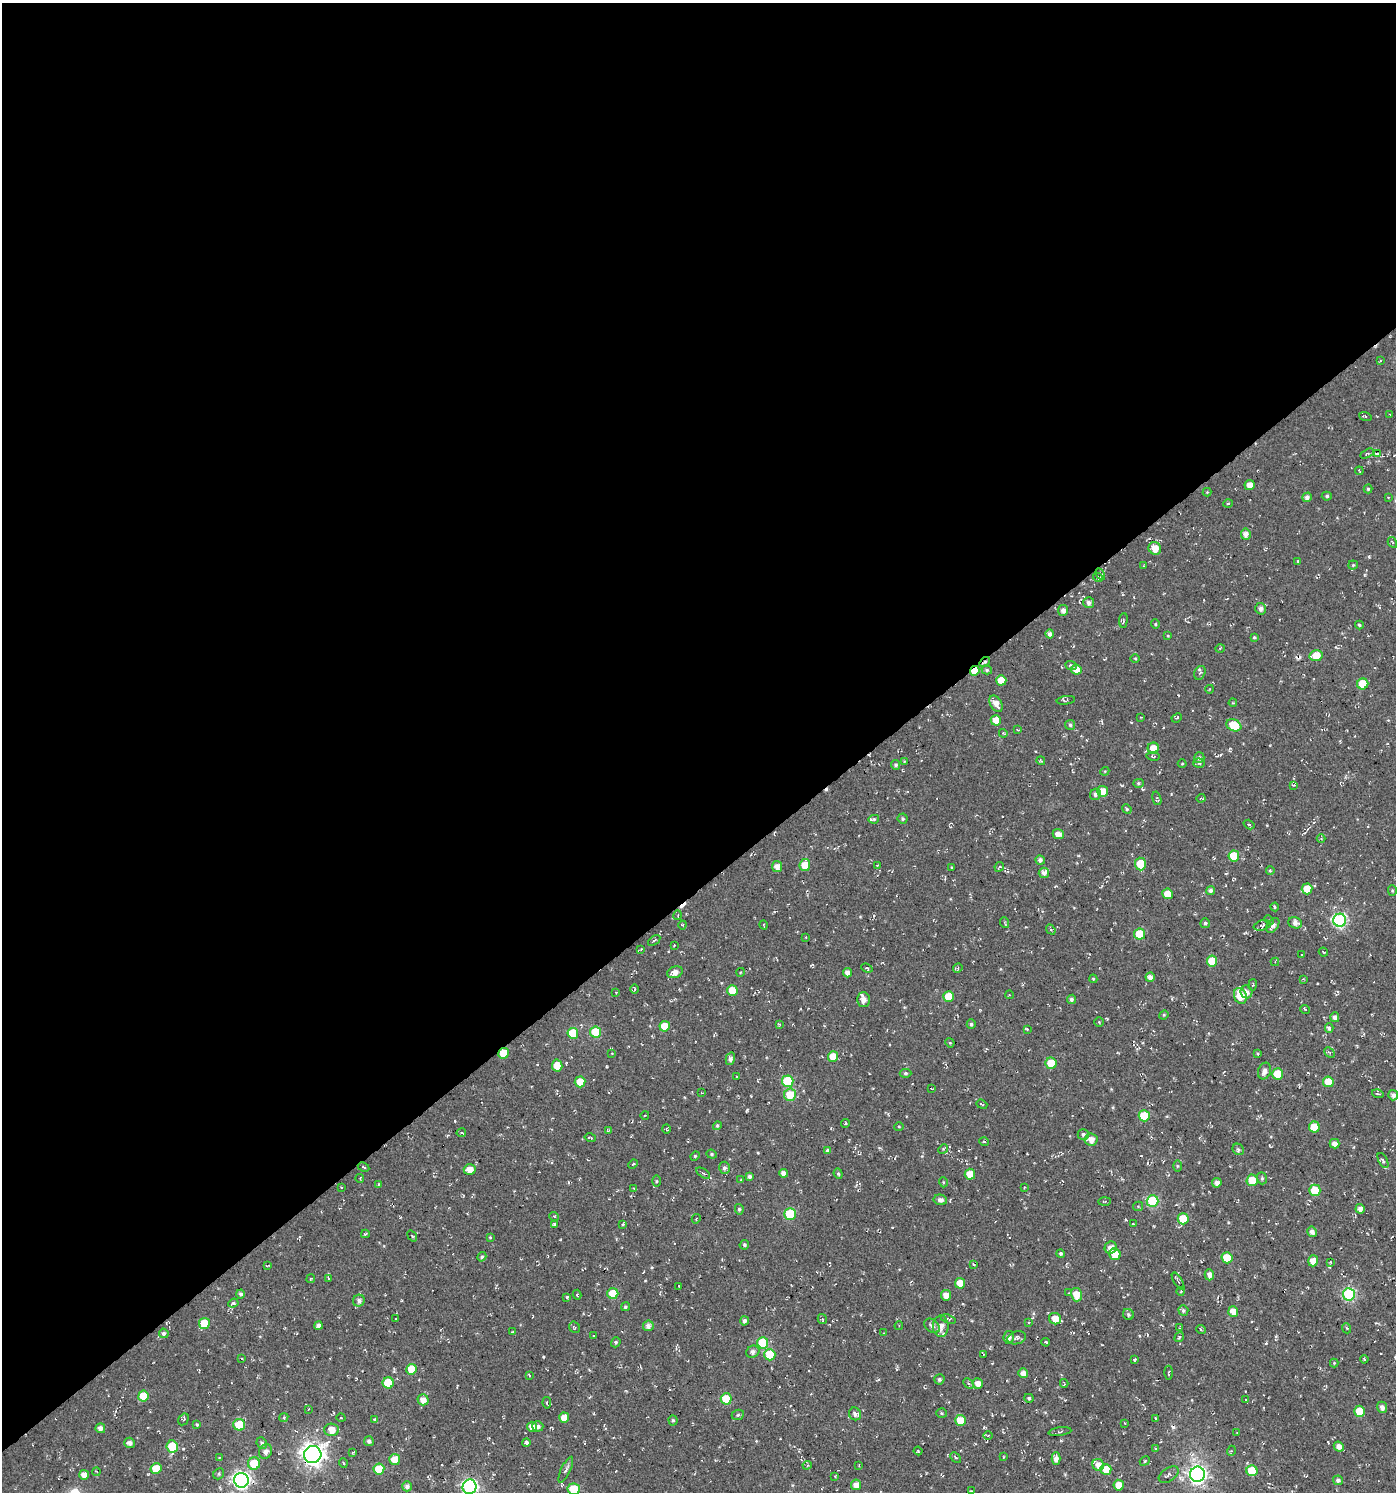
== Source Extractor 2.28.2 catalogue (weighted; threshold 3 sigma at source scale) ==
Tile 2 of 4 x 4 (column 2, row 1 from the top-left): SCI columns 1586-2979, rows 4470-5959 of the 5896 x 5960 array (HDU 1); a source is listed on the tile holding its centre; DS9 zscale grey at full resolution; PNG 1398 x 1494 px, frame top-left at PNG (2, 3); each listed source drawn as its Kron ellipse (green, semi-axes under 4 px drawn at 4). Shown black and unused: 60% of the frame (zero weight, under 2 of 3 exposures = <1% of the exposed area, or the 3 px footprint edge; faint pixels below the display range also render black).
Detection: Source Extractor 2.28.2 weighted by HDU 2 'WHT'; one run over the whole footprint, this tile lists its part. Background -0.0148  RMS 0.0082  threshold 0.0367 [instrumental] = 3 sigma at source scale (4.5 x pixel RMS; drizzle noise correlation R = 1.50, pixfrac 1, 0.0396/0.0396 arcsec/px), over >= 5 px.
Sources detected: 375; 10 cosmic-ray / hot-pixel residue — neither listed nor drawn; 2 inside a brighter listed object's ellipse — not listed separately; the other 363 listed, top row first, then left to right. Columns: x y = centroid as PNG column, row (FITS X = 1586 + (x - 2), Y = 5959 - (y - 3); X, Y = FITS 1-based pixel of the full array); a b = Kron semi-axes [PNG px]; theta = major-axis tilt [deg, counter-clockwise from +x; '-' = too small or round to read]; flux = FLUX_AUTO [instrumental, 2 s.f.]
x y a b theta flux
1380 361 4 2 - 0.63
1390 415 3 2 - 0.53
1365 416 6 3 -19 1.1
1367 454 7 3 29 0.99
1377 454 4 3 - 0.94
1359 471 4 2 - 0.59
1250 485 5 5 - 6.1
1368 489 4 4 - 1.1
1207 492 4 4 - 0.69
1327 496 5 4 - 1.3
1307 497 5 4 - 3
1388 497 2 2 - 0.56
1228 503 4 3 - 0.73
1246 534 5 5 - 4
1392 542 5 2 - 0.87
1155 548 6 6 - 9.7
1298 561 3 3 - 1
1353 565 4 4 - 0.98
1143 566 3 3 - 0.78
1100 574 6 4 -61 1.6
1098 578 5 4 - 1.5
1089 603 5 5 - 3.3
1261 609 6 5 - 3.2
1063 610 5 5 - 3.7
1123 620 7 3 84 1
1155 624 4 4 - 0.92
1359 625 4 4 - 1.4
1050 634 4 4 - 2.9
1168 636 4 4 - 0.75
1254 637 4 3 - 1
1220 649 5 3 - 0.78
1316 656 6 5 - 18
1135 659 5 3 - 0.72
985 662 6 4 36 1.5
1071 666 6 4 -23 1.2
987 670 5 4 - 1.5
1076 670 5 5 - 7.9
975 671 5 4 - 16
1200 673 7 5 66 1.9
1001 680 5 5 - 11
1363 684 5 5 - 23
1210 689 4 3 - 0.55
1066 700 9 4 7 1.4
1233 703 4 3 - 0.75
996 704 9 5 -59 6.3
1141 717 2 2 - 0.66
1177 718 5 3 - 0.9
996 720 5 5 - 8.7
1070 725 5 5 - 1.5
1234 725 8 5 -24 19
1018 730 4 3 - 0.7
1003 733 4 3 - 0.7
1153 748 5 5 - 8.1
1153 756 7 3 -9 1
1199 758 5 5 - 2.8
1041 761 4 3 - 0.79
904 762 4 3 - 0.94
1199 763 6 4 -2 1.8
1182 764 4 3 - 0.65
896 765 5 4 - 1.5
1105 771 4 3 - 0.76
1138 783 5 4 - 1.3
1294 785 4 2 - 0.64
1103 791 5 5 - 8.5
1095 794 6 5 - 2.2
1157 798 7 4 -74 1.3
1201 798 4 4 - 1.1
1127 809 5 4 - 1.1
874 819 5 4 - 1.2
903 819 5 5 - 1.4
1249 825 6 4 -33 1.4
1058 834 5 5 - 5.3
1321 839 4 3 - 0.82
1234 856 5 5 - 16
1040 860 4 4 - 3.1
1140 864 6 5 - 18
805 865 6 5 - 12
877 866 4 3 - 0.71
777 867 5 5 - 5.8
951 867 4 3 - 0.59
999 867 5 3 - 0.85
1270 871 4 3 - 1.3
1044 873 5 5 - 3.5
1307 889 5 5 - 13
1211 890 4 4 - 2.4
1392 891 5 4 - 1.1
1168 894 5 5 - 11
1275 907 4 3 - 1.2
678 915 5 3 - 0.77
1269 920 5 3 - 1
1340 920 6 6 - 130
1005 923 5 3 - 0.85
1205 923 5 5 - 1.4
1295 923 7 5 -20 4
682 925 4 4 - 0.9
764 925 5 3 - 0.73
1262 925 9 5 15 2
1273 925 8 5 53 3.6
1051 930 5 4 - 1.5
1140 934 5 5 - 26
806 937 3 2 - 0.6
654 940 7 3 34 1.3
674 946 4 2 - 0.65
641 949 4 3 - 0.69
1323 952 5 2 - 0.91
1302 954 2 2 - 0.8
1212 961 5 5 - 19
1275 962 4 4 - 0.83
867 968 6 3 -23 0.98
958 968 5 4 - 1
675 972 8 5 21 5.3
741 972 4 3 - 0.69
847 973 4 4 - 4.3
1150 977 4 4 - 4.1
1093 979 4 4 - 0.81
1303 979 3 2 - 0.7
1253 985 5 3 - 0.79
635 989 5 3 - 0.82
732 990 5 5 - 13
615 992 3 2 - 0.72
1246 992 6 6 - 4.2
1009 995 4 3 - 0.72
1240 996 8 6 -70 16
949 997 5 5 - 18
863 999 7 6 - 5.7
1071 999 5 4 - 2.1
1305 1009 5 3 - 0.73
1164 1015 5 4 - 0.97
1335 1017 5 4 - 3.4
1099 1022 4 4 - 0.74
780 1024 4 2 - 0.72
971 1024 5 4 - 1.8
665 1026 5 5 - 14
1329 1028 5 4 - 2.5
1027 1029 3 3 - 4.2
596 1032 5 5 - 27
573 1033 5 5 - 28
950 1043 5 3 - 0.69
504 1053 5 5 - 16
612 1053 3 2 - 0.5
1329 1053 6 4 -43 1.1
1258 1054 4 3 - 0.89
833 1057 5 5 - 12
730 1059 6 4 75 2.9
1051 1063 5 5 - 17
557 1066 6 5 - 13
1264 1071 8 6 69 4.2
905 1073 6 4 0 1.4
1278 1074 5 5 - 18
736 1077 2 2 - 0.59
788 1081 6 6 - 44
580 1082 5 5 - 12
1328 1082 5 5 - 14
931 1088 3 2 - 0.51
701 1093 3 2 - 0.59
1378 1094 6 3 -17 1
790 1095 6 6 - 18
1393 1095 5 5 - 3
982 1104 6 2 -21 0.73
645 1115 4 3 - 0.58
1144 1116 5 5 - 26
845 1123 4 3 - 0.79
717 1126 4 4 - 1.4
899 1126 5 3 - 0.76
1314 1127 5 5 - 17
666 1129 5 3 - 0.83
609 1130 3 2 - 0.71
461 1133 4 2 - 0.94
1083 1134 5 5 - 2
590 1138 6 3 -15 1.4
1091 1140 6 6 - 6.8
984 1142 5 3 - 0.65
1335 1144 5 5 - 4.2
943 1149 5 4 - 0.93
1238 1149 6 5 - 1.9
827 1151 4 4 - 1.8
712 1154 5 4 - 1.1
695 1156 5 4 - 0.95
1383 1160 8 3 -63 1.3
633 1164 5 3 - 0.99
1177 1166 6 4 -89 0.87
363 1167 6 3 -27 0.95
724 1168 6 5 - 2.2
470 1170 6 5 - 7.9
703 1173 8 4 -33 1.6
783 1173 4 4 - 4.1
838 1174 5 4 - 1.3
970 1174 5 5 - 11
749 1176 4 4 - 2.4
1262 1178 6 5 - 1.2
360 1179 4 3 - 0.68
741 1180 4 3 - 0.54
1252 1180 6 5 - 14
656 1181 5 4 - 0.96
943 1182 5 3 - 0.75
1217 1183 5 4 - 3.6
378 1184 4 2 - 0.57
341 1187 2 2 - 0.73
1024 1187 3 2 - 0.53
634 1188 4 3 - 0.76
1315 1190 5 5 - 20
940 1200 7 5 -12 3.2
1153 1201 6 6 - 60
1104 1202 6 3 2 0.92
1138 1206 5 4 - 0.96
739 1209 5 4 - 1.6
1360 1209 5 4 - 4.3
790 1214 5 5 - 37
554 1216 5 3 - 0.64
696 1219 5 3 - 0.75
1183 1219 5 5 - 20
554 1224 3 3 - 1.4
623 1224 4 3 - 0.73
1133 1224 2 2 - 0.68
1312 1232 5 5 - 3.6
365 1234 4 3 - 1.2
412 1236 6 3 -52 0.83
490 1237 4 4 - 0.68
744 1245 5 4 - 1.5
1111 1248 6 6 - 5.5
1061 1254 4 4 - 1.5
1115 1254 6 5 - 13
482 1257 5 3 - 1.5
1227 1258 5 5 - 22
1313 1261 5 5 - 10
1331 1262 3 2 - 0.61
973 1264 3 2 - 0.75
268 1266 4 2 - 0.44
1209 1275 5 5 - 4.4
328 1278 4 2 - 1.1
311 1279 4 3 - 0.75
1178 1281 10 2 -59 0.89
960 1283 5 5 - 12
679 1286 3 2 - 0.67
1181 1291 4 3 - 0.69
613 1293 5 5 - 22
1069 1293 3 3 - 0.52
241 1294 4 4 - 1.9
1349 1294 6 6 - 91
577 1295 5 3 - 0.82
946 1295 5 5 - 6.5
1076 1295 7 5 -77 12
567 1297 4 4 - 1
359 1301 6 5 - 2.9
233 1303 5 4 - 1.2
625 1307 5 4 - 1.3
1183 1310 5 4 - 1.6
1233 1311 5 5 - 7.9
1128 1314 6 5 - 1.7
395 1319 3 2 - 0.51
822 1319 5 4 - 1.1
948 1319 8 3 -17 1.3
1055 1319 6 5 - 8.9
744 1321 4 4 - 2.7
204 1323 5 5 - 18
1029 1323 3 3 - 0.93
318 1326 4 4 - 3.6
648 1326 5 5 - 3.4
899 1326 4 4 - 0.85
932 1326 8 6 -39 3.4
941 1326 11 8 -89 6.9
575 1327 6 5 - 1.2
1180 1328 3 3 - 0.59
1346 1328 5 3 - 0.78
1201 1330 5 3 - 0.8
513 1332 3 2 - 0.91
164 1333 5 4 - 2.3
883 1333 3 2 - 0.48
594 1336 3 2 - 0.82
1009 1337 6 5 - 3.6
1179 1337 5 3 - 1.2
1017 1338 9 6 16 2.6
616 1342 5 4 - 1.5
1046 1342 4 3 - 1
763 1343 6 5 - 34
753 1352 7 6 - 2.9
983 1354 4 2 - 0.68
770 1355 5 5 - 29
241 1358 4 2 - 0.75
1364 1359 4 3 - 0.75
1134 1360 3 3 - 0.93
1334 1363 4 4 - 0.77
411 1369 5 5 - 13
1023 1373 5 5 - 5.3
1168 1373 7 3 -87 1
529 1375 4 2 - 0.72
939 1379 5 5 - 1.8
388 1383 5 5 - 22
1064 1383 4 2 - 0.66
969 1384 6 4 -45 1.4
978 1384 5 5 - 5.4
143 1396 5 5 - 19
1029 1398 5 4 - 1.5
726 1399 5 5 - 22
423 1400 5 5 - 5.7
1246 1400 4 3 - 0.66
547 1403 6 3 -81 1.2
1382 1407 5 5 - 3.4
309 1409 4 2 - 0.56
1360 1411 5 5 - 18
942 1413 5 4 - 1.3
855 1414 6 6 - 3.5
738 1415 6 5 - 1.5
284 1417 5 3 - 1.3
341 1418 4 3 - 0.56
564 1418 5 5 - 7.9
1156 1418 3 2 - 0.85
184 1419 6 5 - 1.4
374 1419 3 3 - 1.8
673 1420 5 4 - 1.4
960 1420 5 5 - 13
1124 1423 3 2 - 0.45
197 1424 4 3 - 1.1
239 1425 6 5 - 29
538 1426 5 5 - 2.6
532 1427 5 5 - 6.9
100 1428 5 4 - 4.2
332 1430 7 6 - 10
1060 1432 11 4 7 1.5
1237 1432 3 2 - 0.45
988 1436 4 3 - 1
369 1441 5 4 - 2.5
526 1442 4 3 - 2.4
130 1443 5 5 - 3.4
262 1443 6 5 - 1.8
172 1446 6 5 - 25
1339 1447 5 4 - 5.6
1156 1448 4 3 - 0.91
265 1451 7 6 - 3.5
918 1451 4 3 - 0.79
1231 1451 5 3 - 0.86
353 1452 4 3 - 0.92
313 1454 9 8 - 590
219 1457 3 2 - 0.52
1004 1457 3 2 - 0.62
956 1458 6 4 -44 1.5
1056 1458 6 4 89 4.7
395 1459 5 5 - 12
1145 1461 5 3 - 1.1
343 1463 5 3 - 0.73
254 1464 6 6 - 22
807 1465 5 4 - 1.3
859 1465 4 2 - 0.65
1098 1465 6 5 - 5.8
156 1469 5 5 - 14
379 1469 5 5 - 15
1106 1469 5 5 - 14
566 1470 14 4 65 2.5
1252 1471 5 5 - 23
97 1472 4 2 - 0.67
219 1474 6 5 - 1.4
1197 1474 7 7 - 260
84 1475 5 5 - 6.1
1169 1475 11 6 34 2.8
835 1476 4 3 - 0.75
241 1480 7 7 - 250
1338 1480 5 4 - 2.8
856 1485 5 5 - 5.7
1119 1485 5 5 - 9
407 1486 5 4 - 3
470 1487 7 7 - 170
574 1489 6 5 - 29
971 1491 4 2 - 0.56
Overlapping masked pixels (flux is a lower limit): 5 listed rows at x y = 1316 656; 985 662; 975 671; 504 1053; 313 1454
Isophote crosses this tile's border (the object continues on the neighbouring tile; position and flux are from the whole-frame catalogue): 2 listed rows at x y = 470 1487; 574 1489